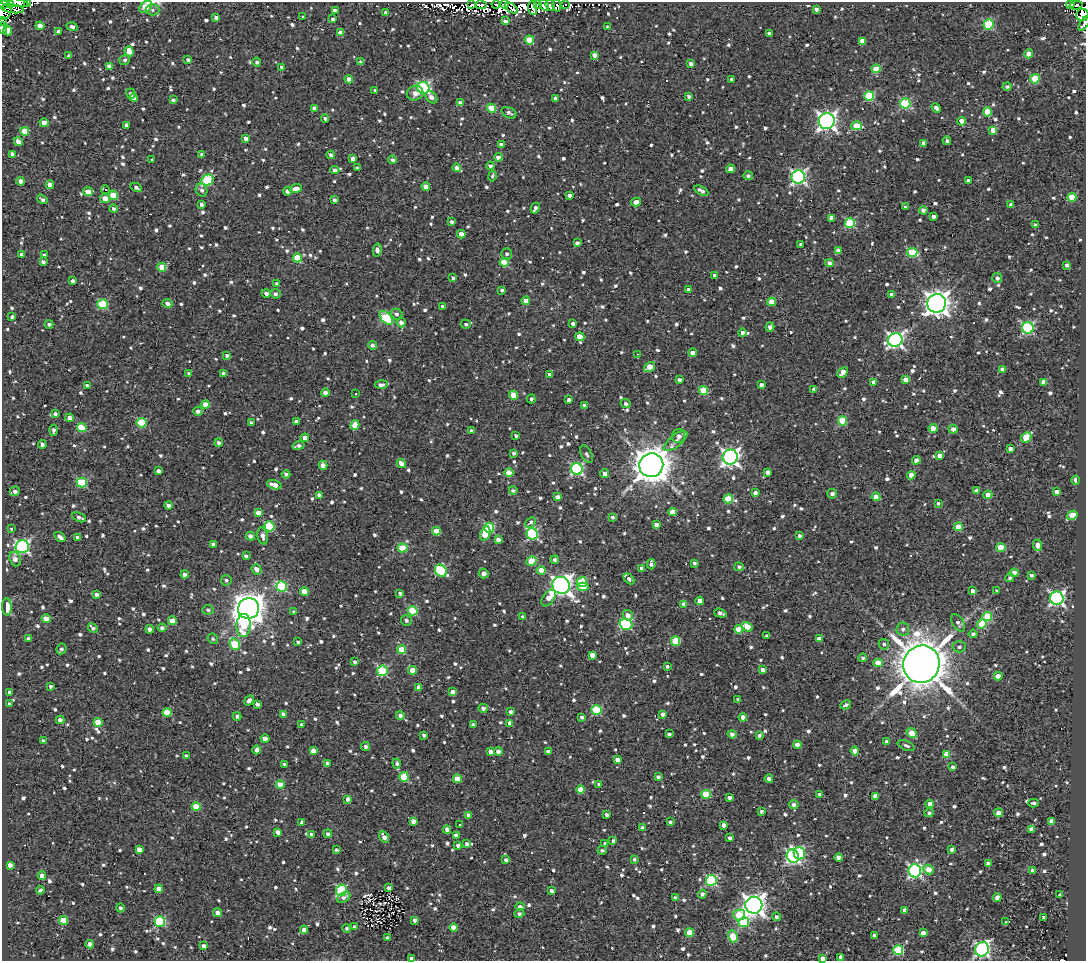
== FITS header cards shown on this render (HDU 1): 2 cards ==
NAXIS1  =                 1084
NAXIS2  =                  959

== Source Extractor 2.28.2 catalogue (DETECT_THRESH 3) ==
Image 1084 x 959 px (HDU 1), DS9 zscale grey, 1 PNG px = 1 image px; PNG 1088 x 963 px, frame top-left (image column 1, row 959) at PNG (2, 2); each listed source drawn as its Kron ellipse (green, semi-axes under 4 px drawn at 4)
Background 1.88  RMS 4.9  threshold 14.7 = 3 sigma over >= 5 px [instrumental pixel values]
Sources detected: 1259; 6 with non-positive FLUX_AUTO (blend fragments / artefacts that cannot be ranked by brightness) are neither listed nor drawn; of the other 1253, the 500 brightest by FLUX_AUTO listed and drawn (753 fainter detections omitted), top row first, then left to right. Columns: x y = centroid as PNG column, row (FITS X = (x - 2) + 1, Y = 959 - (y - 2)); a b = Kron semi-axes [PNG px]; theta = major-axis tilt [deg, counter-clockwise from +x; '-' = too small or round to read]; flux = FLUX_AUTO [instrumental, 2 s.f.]
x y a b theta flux
14 2 14 3 -7 1.4e+04
28 2 3 2 - 9.7e+02
2 3 3 2 - 4.3e+03
11 3 3 2 - 5.4e+03
472 4 4 3 - 3.1e+03
496 4 4 3 - 1.7e+03
505 4 4 4 - 2.8e+03
537 4 4 3 - 7.9e+03
566 4 3 3 - 2.9e+03
481 5 6 3 -14 1.7e+03
544 5 6 4 -61 3.1e+04
550 5 6 3 -63 2.8e+03
1070 5 4 4 - 3.2e+03
1076 5 7 3 5 8.3e+02
557 6 6 4 -77 3.2e+03
146 7 7 5 40 9.0e+03
511 8 7 4 -35 3.3e+03
532 8 7 3 -84 3.2e+03
13 9 11 2 -6 3.7e+03
816 9 4 3 - 1.1e+03
3 10 10 8 -89 2.6e+04
152 10 7 5 -3 8.3e+02
335 11 4 4 - 2.3e+03
386 13 4 3 - 1.5e+03
1083 15 6 6 - 1.6e+04
303 16 3 3 - 1.4e+03
216 17 4 3 - 1.3e+03
333 19 4 4 - 9.1e+02
3 21 4 2 - 1.7e+03
505 21 4 3 - 1.2e+03
988 24 5 5 - 2.2e+04
1084 24 8 3 57 1.4e+03
40 26 4 4 - 4.7e+03
607 26 3 3 - 8.3e+02
72 27 5 4 - 1.3e+03
3 28 6 3 -90 1.2e+03
8 31 5 4 - 2.7e+03
59 32 4 4 - 2.0e+03
341 33 4 4 - 4.5e+03
769 33 4 3 - 1.2e+03
529 40 4 4 - 8.3e+03
862 41 4 4 - 3.6e+03
129 51 5 4 - 4.0e+03
1029 54 4 4 - 4.0e+03
595 55 4 4 - 2.7e+03
69 56 4 3 - 9.7e+02
125 60 5 5 - 8.6e+02
188 60 4 3 - 9.9e+02
257 62 4 4 - 8.8e+02
361 62 4 3 - 8.6e+02
691 64 4 4 - 2.1e+03
109 66 4 4 - 2.6e+03
282 67 4 3 - 8.6e+02
876 69 4 4 - 9.2e+03
349 79 4 4 - 2.2e+03
731 79 3 3 - 8.0e+02
1035 79 5 5 - 1.3e+04
1007 86 4 4 - 8.7e+02
423 88 6 6 - 5.2e+04
375 90 3 3 - 8.4e+02
415 93 8 7 - 2.2e+03
131 94 5 5 - 1.1e+03
689 96 4 3 - 9.0e+02
869 96 5 5 - 1.9e+04
431 97 7 5 -47 1.6e+03
133 98 4 4 - 1.9e+03
555 99 3 3 - 9.2e+02
173 100 4 3 - 8.6e+02
460 103 4 4 - 1.9e+03
905 103 5 5 - 2.8e+04
314 108 4 4 - 1.9e+03
491 108 4 4 - 1.0e+04
936 108 5 3 - 1.1e+03
987 112 4 4 - 1.1e+04
509 113 8 5 -24 9.6e+02
325 118 4 3 - 9.0e+02
827 121 8 8 - 1.5e+05
962 121 4 4 - 2.5e+03
44 123 4 4 - 4.1e+03
127 125 4 4 - 1.3e+03
857 126 5 4 - 9.8e+03
993 130 4 4 - 3.4e+03
25 131 4 4 - 7.5e+03
246 138 4 3 - 2.2e+03
947 141 4 4 - 9.1e+02
18 142 4 4 - 2.3e+03
924 143 4 4 - 2.1e+03
501 145 4 4 - 1.5e+03
13 154 4 4 - 1.9e+03
202 155 4 4 - 9.0e+02
331 155 4 4 - 1.1e+03
498 157 4 4 - 1.4e+03
152 159 3 3 - 2.8e+03
353 159 4 4 - 2.5e+03
392 160 4 3 - 9.0e+02
490 166 4 3 - 9.6e+02
357 168 4 3 - 8.9e+02
457 168 4 3 - 1.6e+03
731 169 4 4 - 2.8e+03
335 170 5 4 - 1.6e+03
748 175 5 4 - 8.6e+02
492 176 5 4 - 7.9e+02
798 177 7 6 - 8.1e+04
207 180 6 5 - 2.3e+04
21 181 4 4 - 2.8e+03
968 181 4 3 - 1.9e+03
50 185 4 4 - 3.1e+03
426 186 4 4 - 3.2e+03
136 187 6 3 -27 1.0e+03
296 189 6 4 18 3.0e+03
106 190 4 3 - 1.1e+03
202 190 7 5 -63 1.1e+03
288 191 4 4 - 1.6e+03
701 191 8 3 -29 1.4e+03
88 192 5 4 - 3.3e+03
113 195 4 4 - 9.6e+03
569 195 4 3 - 1.3e+03
1072 197 4 4 - 9.3e+03
105 198 5 4 - 3.7e+03
42 199 6 3 -34 1.2e+03
334 200 3 3 - 9.2e+02
636 202 5 4 - 3.0e+03
201 204 4 3 - 9.4e+02
1011 205 4 4 - 2.1e+03
906 207 3 3 - 9.9e+02
535 208 5 3 - 1.2e+03
114 209 4 4 - 1.1e+03
923 210 4 4 - 1.3e+03
934 216 4 3 - 1.2e+03
831 218 4 4 - 2.6e+03
451 222 4 4 - 9.1e+02
850 223 5 5 - 2.3e+04
1035 225 4 4 - 8.0e+02
461 234 4 4 - 2.4e+03
577 243 4 3 - 1.1e+03
801 244 3 3 - 8.9e+02
377 250 6 4 77 1.5e+03
838 250 4 4 - 2.7e+03
912 252 5 4 - 1.6e+04
22 254 3 3 - 1.3e+03
507 254 5 5 - 9.2e+02
44 255 4 4 - 8.1e+02
297 258 5 4 - 1.2e+04
43 262 4 3 - 1.3e+03
504 262 4 4 - 1.2e+04
829 263 4 4 - 1.6e+03
1067 265 4 3 - 1.4e+03
162 267 4 4 - 7.1e+03
715 275 4 3 - 1.5e+03
453 278 4 4 - 8.9e+02
997 278 5 5 - 1.3e+03
73 281 4 3 - 1.4e+03
277 284 4 3 - 1.1e+03
689 289 4 3 - 1.2e+03
502 290 4 3 - 9.1e+02
266 293 4 4 - 1.4e+03
275 294 5 5 - 1.1e+03
892 294 4 3 - 2.3e+03
526 301 4 4 - 4.1e+03
772 302 4 4 - 6.3e+03
167 303 5 4 - 1.7e+03
937 303 9 9 - 3.0e+05
103 304 5 5 - 2.0e+04
443 306 4 3 - 1.1e+03
396 314 6 5 - 1.2e+03
12 317 4 3 - 8.6e+02
386 318 8 5 -49 2.3e+04
401 323 4 4 - 1.9e+03
573 323 3 3 - 1.1e+03
49 324 4 4 - 9.8e+02
466 324 5 4 - 8.5e+02
770 327 4 4 - 1.9e+03
1028 328 6 5 - 4.3e+04
742 333 4 4 - 1.6e+03
580 337 5 4 - 4.0e+03
895 340 7 6 - 1.0e+05
372 345 4 4 - 9.5e+02
693 353 4 4 - 2.6e+03
637 354 3 2 - 1.1e+03
227 356 4 3 - 1.1e+03
649 367 6 4 36 5.2e+03
1003 369 4 4 - 2.1e+03
843 372 6 4 45 2.7e+03
224 373 4 4 - 2.2e+03
189 374 3 3 - 9.3e+02
549 374 4 4 - 9.7e+02
679 380 4 3 - 9.9e+02
906 380 4 4 - 3.6e+03
874 382 4 4 - 1.8e+03
1043 382 4 4 - 2.2e+03
87 385 3 3 - 9.2e+02
381 385 7 3 2 1.2e+03
761 385 4 4 - 1.8e+03
814 389 4 3 - 1.4e+03
703 390 4 4 - 1.2e+04
325 393 4 4 - 1.5e+03
355 394 3 3 - 1.0e+03
513 395 4 4 - 8.8e+03
531 399 5 4 - 8.1e+02
569 400 4 4 - 1.7e+03
626 404 5 4 - 9.2e+02
206 405 4 4 - 5.0e+03
584 405 4 3 - 1.4e+03
198 411 5 4 - 1.3e+03
55 414 4 3 - 1.0e+03
70 418 4 4 - 2.2e+03
296 421 4 3 - 1.4e+03
842 421 4 4 - 1.4e+04
141 423 5 5 - 1.6e+04
251 423 4 3 - 9.4e+02
355 425 5 4 - 5.9e+03
82 428 5 4 - 1.3e+04
933 428 4 4 - 5.3e+03
953 429 4 4 - 2.0e+03
54 430 5 3 - 1.0e+03
471 431 4 3 - 9.7e+02
516 436 3 3 - 8.4e+02
678 436 7 6 - 1.3e+03
1026 437 6 4 45 1.4e+04
305 438 4 4 - 2.4e+03
676 441 14 6 39 2.2e+03
219 443 4 4 - 1.1e+03
42 445 4 3 - 9.3e+02
298 446 6 3 11 1.2e+03
1010 449 4 3 - 1.4e+03
514 453 4 4 - 8.9e+02
586 454 9 5 -64 8.6e+02
940 456 4 4 - 2.6e+03
730 457 7 7 - 1.3e+05
916 460 4 4 - 1.6e+03
401 463 5 4 - 2.6e+03
323 465 5 4 - 2.5e+03
651 465 12 12 - 7.1e+05
577 469 6 5 - 5.0e+04
159 471 4 3 - 1.3e+03
768 472 4 4 - 1.9e+03
509 473 4 4 - 7.0e+03
286 474 4 4 - 9.8e+02
605 474 4 4 - 2.0e+03
911 475 4 4 - 2.9e+03
1076 480 4 3 - 1.5e+03
82 483 5 5 - 2.0e+04
274 485 8 3 -17 2.6e+03
513 490 4 3 - 8.8e+02
15 491 5 5 - 1.6e+03
977 491 4 4 - 1.8e+03
1057 492 4 3 - 2.5e+03
755 493 4 4 - 1.5e+03
832 494 5 4 - 1.3e+03
319 495 4 4 - 1.4e+03
988 495 4 4 - 4.4e+03
557 497 4 4 - 1.7e+03
876 497 4 4 - 4.4e+03
728 499 5 4 - 1.2e+04
938 503 3 3 - 8.5e+02
169 505 4 3 - 1.3e+03
673 512 4 4 - 5.3e+03
258 513 4 4 - 3.1e+03
1072 515 5 4 - 1.1e+04
79 517 7 4 -24 1.1e+03
613 517 4 3 - 8.0e+02
531 522 6 4 45 7.9e+02
656 525 4 4 - 1.6e+03
269 526 5 5 - 1.9e+04
958 527 4 4 - 6.5e+03
11 528 3 3 - 1.5e+03
489 528 5 5 - 2.3e+04
436 531 4 4 - 6.5e+03
485 534 7 4 72 6.1e+03
532 534 6 5 - 4.0e+04
250 536 4 4 - 1.8e+03
263 536 8 5 -79 1.8e+03
799 536 3 3 - 1.0e+03
60 537 6 3 -35 1.5e+03
77 537 3 3 - 8.7e+02
498 539 4 4 - 1.9e+03
213 544 4 3 - 1.0e+03
1038 545 6 4 -86 2.9e+03
22 547 7 6 - 7.1e+04
1001 547 4 4 - 9.8e+03
403 548 5 4 - 1.3e+04
246 556 4 3 - 8.8e+02
15 559 7 5 -71 2.1e+03
555 560 4 3 - 1.2e+03
531 561 5 4 - 9.5e+03
694 563 3 3 - 8.8e+02
651 564 5 3 - 1.1e+03
739 567 5 4 - 9.8e+02
642 568 4 3 - 1.5e+03
257 569 5 4 - 2.3e+03
541 570 4 4 - 3.7e+03
441 571 6 5 - 2.4e+04
484 573 5 5 - 2.2e+03
1014 573 4 4 - 2.8e+03
185 574 4 4 - 2.8e+03
1031 575 3 3 - 8.6e+02
1010 578 4 4 - 8.1e+02
629 579 6 4 -45 8.7e+02
226 580 5 5 - 8.0e+02
582 582 5 5 - 1.3e+04
561 585 9 8 - 1.9e+05
282 586 5 5 - 2.3e+04
583 587 6 4 4 6.1e+03
996 590 3 3 - 1.3e+03
972 591 4 3 - 1.7e+03
304 592 4 4 - 5.6e+03
400 593 4 3 - 8.3e+02
96 594 4 3 - 1.2e+03
549 598 9 5 55 3.6e+03
1057 598 6 6 - 8.8e+04
700 601 4 4 - 3.4e+03
684 604 4 4 - 2.7e+03
7 607 8 5 -89 4.1e+03
248 609 11 10 - 6.2e+05
208 610 6 4 -12 8.1e+02
413 611 5 4 - 1.5e+04
294 612 4 4 - 8.6e+02
720 613 6 4 -17 1.7e+03
628 615 5 4 - 2.5e+03
987 616 5 4 - 1.3e+04
523 617 4 3 - 9.5e+02
46 619 4 4 - 4.3e+03
172 621 4 4 - 4.0e+03
406 621 5 5 - 8.6e+02
958 623 9 5 -57 1.1e+03
626 624 6 5 - 3.1e+04
982 624 5 4 - 1.3e+04
243 625 11 7 87 1.3e+04
747 627 5 4 - 5.0e+03
93 628 6 4 -44 1.1e+03
162 628 4 4 - 9.9e+02
150 629 4 4 - 2.5e+03
739 629 4 4 - 4.9e+03
903 629 6 6 - 1.2e+03
973 634 4 4 - 1.1e+03
767 636 4 3 - 8.2e+02
29 639 4 3 - 1.5e+03
213 639 5 5 - 7.9e+02
819 639 4 4 - 2.1e+03
675 641 4 4 - 1.1e+04
298 642 3 3 - 8.8e+02
235 644 6 5 - 1.6e+04
884 644 5 5 - 1.1e+03
959 647 6 5 - 9.8e+02
61 649 5 5 - 1.1e+03
402 650 4 4 - 1.1e+04
592 655 4 4 - 2.8e+03
863 658 4 4 - 8.1e+02
355 662 3 3 - 1.0e+03
878 663 4 4 - 6.7e+03
921 664 19 18 - 1.2e+06
667 666 3 3 - 9.1e+02
412 670 4 4 - 5.0e+03
763 670 4 3 - 1.5e+03
382 671 5 5 - 2.4e+04
998 676 4 4 - 3.9e+03
51 686 3 3 - 9.9e+02
419 687 4 4 - 2.1e+03
452 692 4 4 - 1.9e+03
10 693 4 4 - 1.7e+03
738 699 4 3 - 1.0e+03
249 701 5 3 - 1.6e+03
10 704 4 3 - 1.1e+03
257 704 4 3 - 1.4e+03
846 705 5 3 - 9.7e+02
483 708 4 4 - 1.3e+03
597 710 5 5 - 2.0e+04
510 712 3 3 - 9.9e+02
167 713 5 4 - 1.0e+04
283 714 4 4 - 1.7e+03
663 714 4 4 - 1.2e+03
400 715 4 4 - 1.3e+03
237 716 4 4 - 8.7e+02
582 717 4 3 - 8.5e+02
743 717 4 4 - 3.6e+03
60 720 4 4 - 1.8e+03
98 722 4 4 - 6.7e+03
510 723 4 4 - 2.7e+03
302 725 4 3 - 1.5e+03
473 725 4 3 - 9.2e+02
912 733 6 4 -40 6.8e+03
669 734 4 3 - 8.1e+02
732 734 4 4 - 1.3e+03
424 735 4 3 - 1.2e+03
759 735 4 3 - 8.4e+02
265 739 4 4 - 3.1e+03
43 741 4 3 - 1.2e+03
887 741 4 3 - 1.3e+03
797 745 4 4 - 2.3e+03
906 746 9 4 -21 9.9e+02
365 747 4 4 - 1.1e+03
257 750 4 4 - 2.0e+03
313 751 4 4 - 3.2e+03
498 751 4 4 - 1.7e+03
855 751 4 4 - 4.2e+03
491 752 4 3 - 2.1e+03
548 752 4 4 - 1.8e+03
946 754 4 4 - 6.5e+03
186 756 4 3 - 8.7e+02
617 760 4 4 - 2.2e+03
327 763 4 3 - 8.4e+02
397 763 5 4 - 8.0e+02
285 764 3 3 - 8.5e+02
953 767 4 3 - 9.8e+02
404 777 5 4 - 1.3e+04
658 777 4 3 - 9.0e+02
457 779 4 4 - 6.4e+03
769 779 4 4 - 1.3e+03
599 784 4 3 - 8.6e+02
280 785 4 4 - 5.5e+03
581 790 4 4 - 5.4e+03
706 794 5 4 - 1.5e+04
820 794 3 3 - 9.2e+02
875 796 4 4 - 2.5e+03
729 798 4 3 - 1.1e+03
348 799 4 4 - 1.7e+03
1033 803 5 3 - 8.7e+02
794 804 5 4 - 1.1e+03
930 804 4 4 - 2.4e+03
196 807 4 4 - 8.2e+03
761 811 4 3 - 8.3e+02
929 813 4 4 - 9.9e+02
998 813 4 4 - 2.2e+03
607 814 3 3 - 8.8e+02
469 815 4 4 - 1.8e+03
413 821 4 3 - 1.6e+03
1052 821 4 4 - 3.6e+03
302 822 4 3 - 1.2e+03
670 822 4 3 - 8.6e+02
459 825 3 3 - 1.4e+03
724 825 4 4 - 1.7e+03
643 828 4 3 - 1.4e+03
447 829 4 4 - 1.6e+03
1032 829 4 4 - 2.7e+03
278 832 4 4 - 2.0e+03
312 834 4 4 - 1.0e+03
328 834 4 4 - 1.0e+03
456 835 4 4 - 1.6e+03
384 837 6 4 -59 1.9e+03
730 838 4 3 - 1.3e+03
613 841 4 4 - 8.7e+02
605 843 4 3 - 9.6e+02
467 844 4 4 - 1.3e+03
458 845 4 3 - 1.2e+03
139 849 4 4 - 3.3e+03
952 849 4 3 - 1.0e+03
336 850 4 3 - 8.2e+02
602 850 5 4 - 8.8e+02
799 853 6 5 - 2.5e+04
793 856 7 5 -62 6.5e+04
839 858 4 4 - 2.9e+03
634 859 4 3 - 8.1e+02
506 860 4 3 - 1.4e+03
988 863 3 3 - 1.4e+03
10 865 4 3 - 2.0e+03
928 869 5 4 - 4.5e+03
915 871 6 6 - 6.8e+04
1032 871 4 3 - 1.1e+03
42 876 4 4 - 2.4e+03
711 880 5 5 - 3.2e+04
389 888 4 3 - 1.3e+03
159 889 4 4 - 3.6e+03
40 890 4 3 - 7.9e+02
341 890 6 5 - 2.5e+04
551 891 4 4 - 1.0e+03
702 894 4 4 - 1.2e+03
1060 895 4 3 - 1.1e+03
344 897 7 5 32 1.3e+03
675 897 4 3 - 9.2e+02
997 897 4 4 - 2.2e+03
754 905 8 8 - 2.6e+05
520 907 4 4 - 1.8e+03
120 908 4 4 - 8.8e+02
905 910 4 3 - 2.0e+03
218 913 4 4 - 1.9e+03
519 914 5 4 - 8.4e+02
739 915 6 5 - 1.2e+04
776 917 4 4 - 9.0e+02
1044 918 3 3 - 1.4e+03
64 920 4 4 - 8.3e+03
415 920 4 3 - 1.1e+03
160 921 5 5 - 3.0e+04
744 922 5 5 - 1.9e+04
1006 922 4 2 - 8.7e+02
354 927 4 3 - 1.0e+03
347 928 4 4 - 8.2e+02
454 928 4 4 - 4.1e+03
304 930 4 4 - 3.9e+03
690 933 4 4 - 7.3e+03
923 933 4 4 - 2.7e+03
875 935 4 4 - 1.6e+03
733 936 6 4 -72 8.8e+03
387 938 4 3 - 7.9e+02
90 944 4 4 - 2.7e+03
204 946 4 4 - 1.4e+03
982 949 7 6 - 7.6e+04
898 950 5 5 - 2.3e+04
841 957 4 4 - 1.6e+03
822 958 4 4 - 2.3e+03
411 959 3 3 - 8.0e+02
At the frame edge (FLAGS 8, measured only in part): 11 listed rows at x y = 14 2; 28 2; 2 3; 146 7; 3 10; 1083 15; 3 21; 1084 24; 3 28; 822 958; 411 959
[753 fainter detections neither listed nor drawn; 6 non-positive-flux detections neither listed nor drawn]